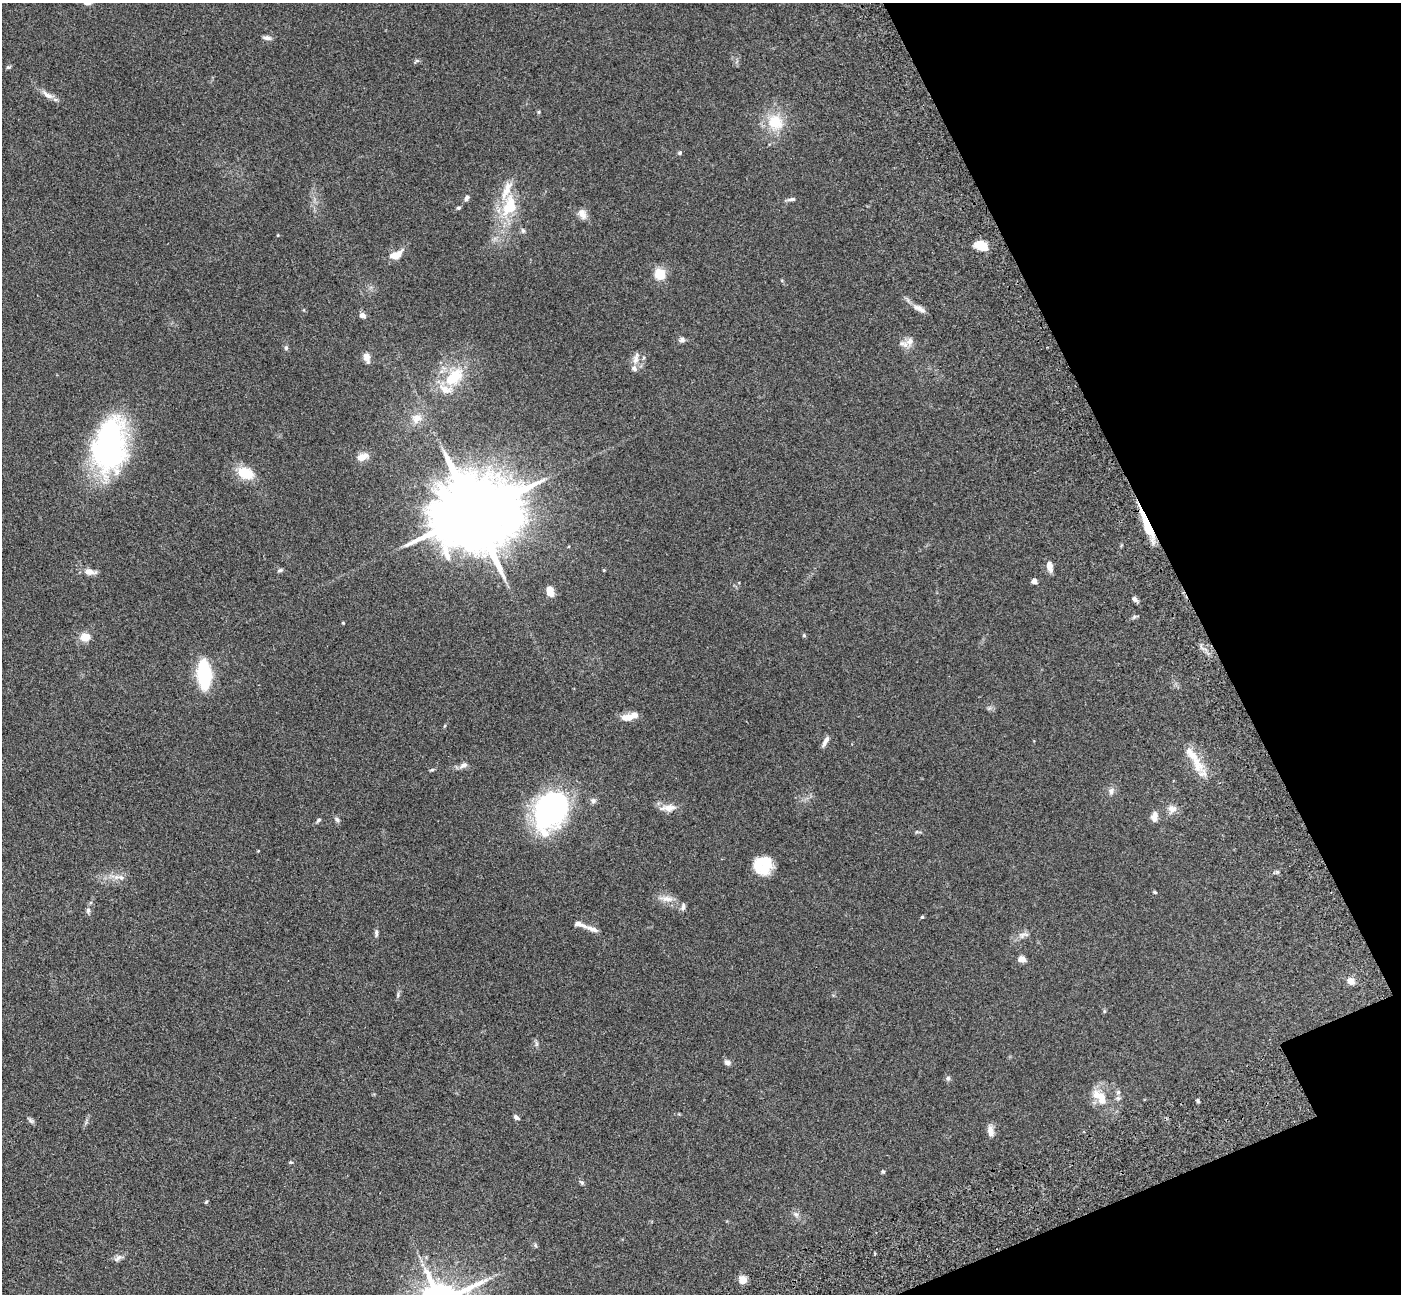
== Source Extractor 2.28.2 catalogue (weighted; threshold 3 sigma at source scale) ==
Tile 12 of 4 x 4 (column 4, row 3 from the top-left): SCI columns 4353-5751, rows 1764-3055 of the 5911 x 5897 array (HDU 1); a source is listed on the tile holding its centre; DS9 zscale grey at full resolution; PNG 1403 x 1296 px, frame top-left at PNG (2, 3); no overlay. Shown black and unused: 18% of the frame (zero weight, under 3 of 5 exposures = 10% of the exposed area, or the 3 px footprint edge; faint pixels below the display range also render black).
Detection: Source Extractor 2.28.2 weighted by HDU 2 'WHT'; one run over the whole footprint, this tile lists its part. Background 0.245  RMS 0.0081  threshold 0.0366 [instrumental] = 3 sigma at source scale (4.5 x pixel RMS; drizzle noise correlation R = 1.50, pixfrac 1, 0.05/0.05 arcsec/px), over >= 5 px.
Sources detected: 91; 10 inside a brighter listed object's ellipse — not listed separately; the other 81 listed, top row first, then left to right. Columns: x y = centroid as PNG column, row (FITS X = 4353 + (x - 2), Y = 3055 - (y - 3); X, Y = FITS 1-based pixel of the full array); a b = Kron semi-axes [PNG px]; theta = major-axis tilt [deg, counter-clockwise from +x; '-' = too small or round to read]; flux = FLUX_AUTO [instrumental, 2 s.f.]
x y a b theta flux
267 38 12 6 -6 2.7
416 61 7 4 44 1.1
8 67 6 4 18 1.1
47 95 18 7 -32 5.3
538 112 6 3 70 0.81
775 122 23 20 -38 22
680 153 5 5 - 1.3
467 198 8 5 64 2.1
791 199 11 4 8 2.2
512 205 29 13 -74 22
458 208 5 4 - 1.2
582 214 14 9 -62 5.1
981 245 15 10 -19 12
396 255 17 8 25 9.1
659 274 13 10 -66 14
919 308 19 6 -27 5.1
362 315 7 6 - 3.1
682 340 7 6 - 2.5
910 341 13 10 53 5.8
286 348 6 5 - 1.3
367 357 11 7 -73 5.1
636 358 17 7 78 5
454 377 29 17 43 29
417 418 13 11 31 7.6
109 445 60 34 83 160
362 457 14 8 22 7
245 473 21 14 -19 17
473 514 28 18 20 13000
1148 527 34 9 -65 19
1049 566 10 6 -76 6.5
280 570 7 5 11 1.4
89 572 13 7 -9 6.4
1034 581 5 5 - 3.6
550 591 11 7 -72 7.3
1134 599 7 5 -40 2.6
343 623 3 3 - 0.73
804 635 5 5 - 0.95
85 637 10 9 - 8.9
204 674 21 10 -86 69
628 717 19 9 3 7.5
825 741 14 5 61 3.7
1191 754 26 10 -49 14
463 766 12 7 20 3.4
432 770 6 4 19 1
1111 791 10 8 -88 3
593 801 9 7 -22 2.2
670 808 18 9 7 7
551 809 41 29 62 160
1172 809 12 10 1 5.3
1154 817 11 7 80 5.1
337 819 8 5 -46 1.7
319 820 7 4 37 1.3
764 862 22 12 11 19
121 878 11 7 -24 3.7
1155 892 5 4 - 0.82
667 899 20 7 -6 6.7
683 907 10 5 77 2.2
88 911 8 6 86 2.1
922 917 4 4 - 0.96
580 924 16 6 -20 4.3
376 933 10 4 90 1.9
1023 935 18 7 15 4.4
1022 959 9 7 -10 4.3
1351 981 8 7 - 5.8
398 995 8 3 85 1.3
536 1044 8 4 -90 1.5
727 1062 8 7 - 2.8
948 1078 6 6 - 1.7
1102 1099 21 12 -74 13
1198 1101 5 4 - 1.2
516 1117 7 5 -34 2.1
30 1120 8 5 -61 1.8
990 1131 15 8 -80 4.8
291 1162 6 3 17 0.84
883 1172 6 4 -1 0.91
582 1183 6 5 - 1.3
206 1202 5 4 - 0.85
796 1214 8 6 -20 2.2
535 1245 6 4 -71 1
118 1258 14 6 30 3.2
743 1280 5 5 - 21
Overlapping masked pixels (flux is a lower limit): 1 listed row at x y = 1148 527